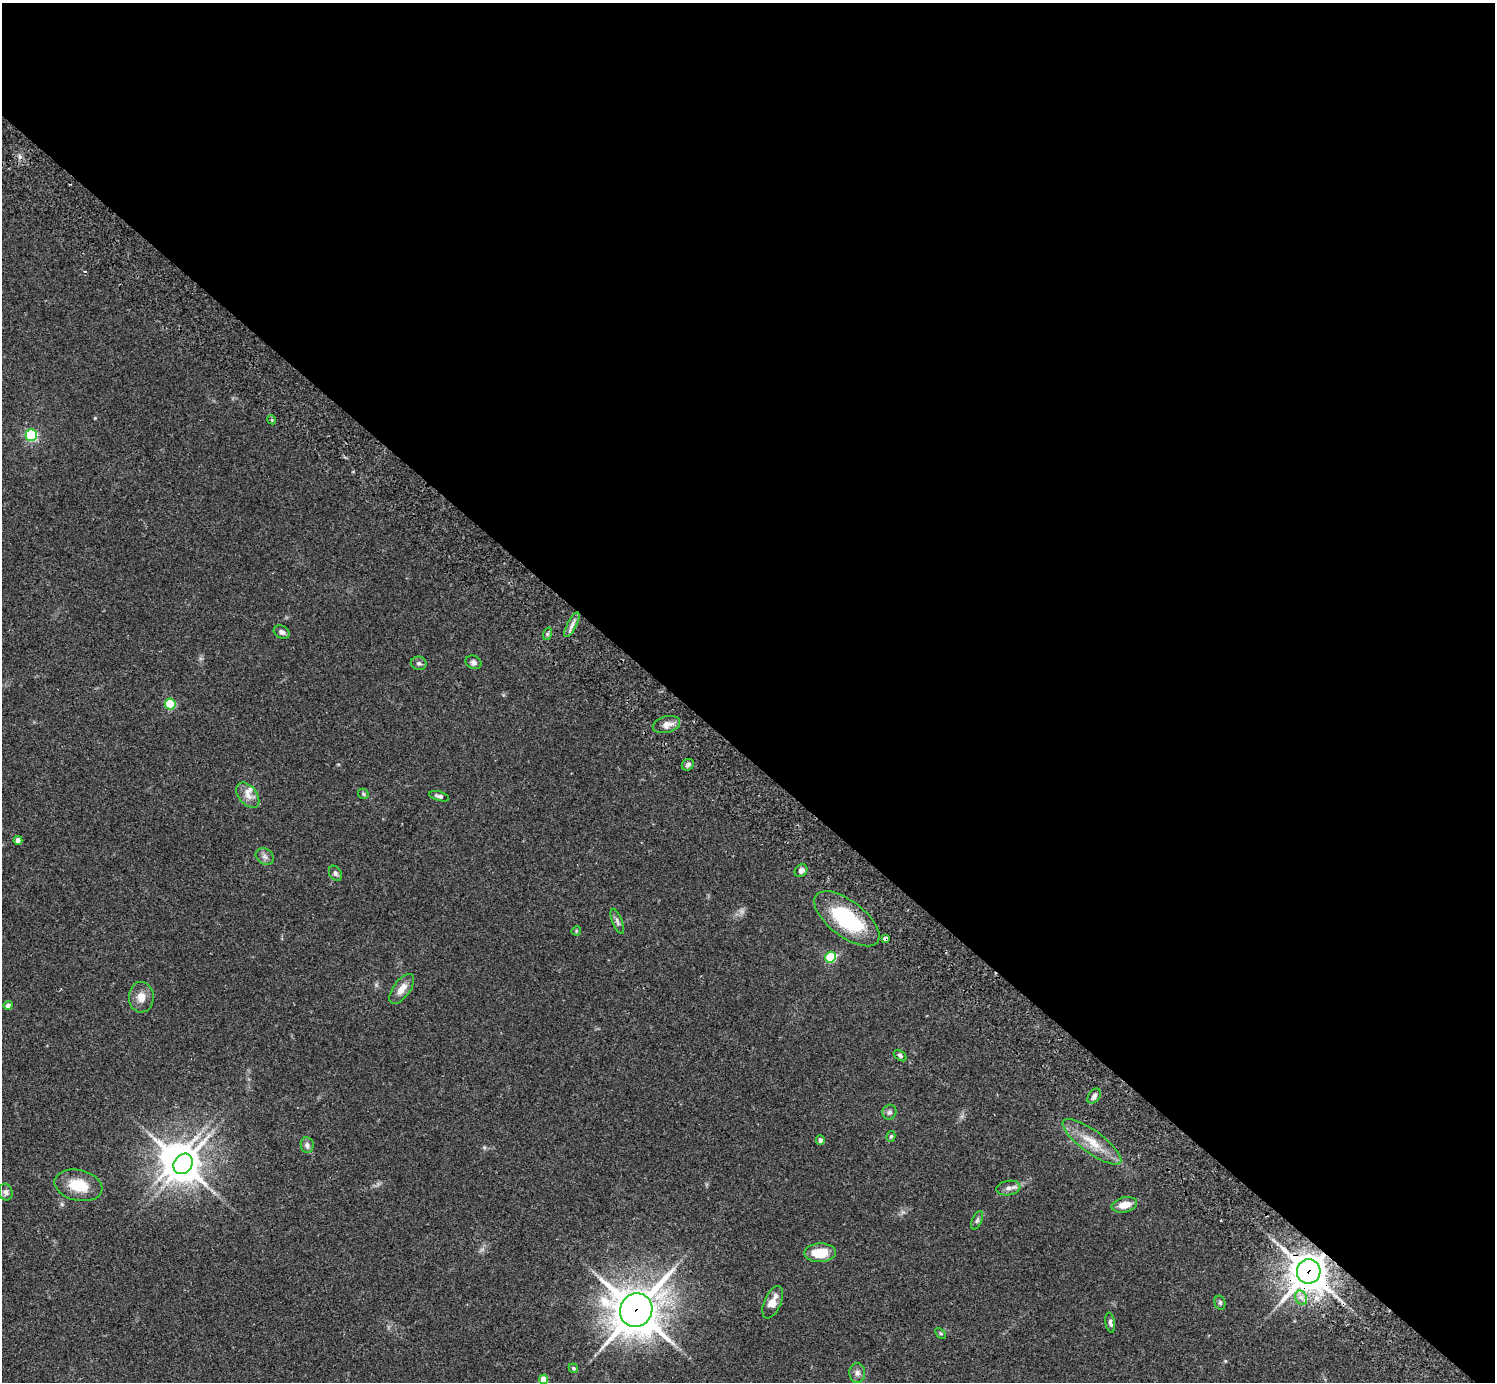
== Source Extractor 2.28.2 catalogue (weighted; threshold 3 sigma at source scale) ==
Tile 3 of 4 x 4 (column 3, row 1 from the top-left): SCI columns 3031-4523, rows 4484-5863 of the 6059 x 6069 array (HDU 1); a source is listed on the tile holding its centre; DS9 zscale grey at full resolution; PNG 1497 x 1384 px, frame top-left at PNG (2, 3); each listed source drawn as its Kron ellipse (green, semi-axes under 4 px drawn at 4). Shown black and unused: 55% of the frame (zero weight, under 2 of 3 exposures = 3% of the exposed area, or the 3 px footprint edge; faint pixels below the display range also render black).
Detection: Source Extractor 2.28.2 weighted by HDU 2 'WHT'; one run over the whole footprint, this tile lists its part. Background 0.107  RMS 0.0065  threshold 0.029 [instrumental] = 3 sigma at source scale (4.5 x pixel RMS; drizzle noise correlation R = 1.50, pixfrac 1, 0.05/0.05 arcsec/px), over >= 5 px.
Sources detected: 53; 1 inside a brighter object's white glare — neither listed nor drawn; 3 inside a brighter listed object's ellipse — not listed separately; the other 49 listed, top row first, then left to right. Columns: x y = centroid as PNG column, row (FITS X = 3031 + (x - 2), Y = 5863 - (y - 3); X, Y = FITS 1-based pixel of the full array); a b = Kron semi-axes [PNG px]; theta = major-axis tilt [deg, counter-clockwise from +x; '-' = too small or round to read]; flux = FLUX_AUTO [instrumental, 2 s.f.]
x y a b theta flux
272 420 4 3 - 0.84
31 435 5 5 - 74
572 625 14 4 62 3.1
282 632 8 6 -28 2.5
547 634 6 4 72 1.2
474 662 8 6 -20 2.1
419 663 8 6 -11 1.8
170 704 5 5 - 38
666 724 14 8 15 4.8
688 765 6 5 - 2
363 794 6 4 -47 0.97
248 795 14 9 -51 5.1
439 796 10 4 -16 1.7
18 840 4 4 - 2.9
265 857 10 7 -38 2.5
801 871 7 5 48 2.3
335 873 8 6 -58 1.7
847 919 39 18 -38 48
617 921 13 5 -69 2
576 931 5 4 - 0.61
885 938 4 3 - 7.7
830 957 5 5 - 46
402 989 17 8 54 6.3
141 997 15 12 -88 6.7
8 1005 4 4 - 2.7
900 1055 7 4 -39 1.2
1094 1096 8 5 51 2.1
889 1112 7 7 - 2.2
891 1136 5 4 - 1
820 1140 4 4 - 2.3
1092 1142 35 11 -36 15
307 1145 8 6 -81 2.2
183 1164 11 9 54 910
78 1185 24 15 -13 17
1008 1188 12 7 8 3.3
6 1192 8 7 - 2
1124 1205 13 7 14 7.3
977 1220 9 5 65 1.4
820 1253 16 9 2 14
1309 1271 12 12 - 1400
1301 1298 7 6 - 2.9
773 1302 17 8 66 7.3
1220 1303 7 5 -75 1.2
636 1310 17 16 - 1800
1110 1323 10 5 -80 1.7
941 1333 6 4 -45 0.79
573 1368 5 4 - 0.98
857 1373 10 8 -89 2.7
543 1379 4 4 - 9.7
Overlapping masked pixels (flux is a lower limit): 4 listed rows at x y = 847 919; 885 938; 1309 1271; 636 1310